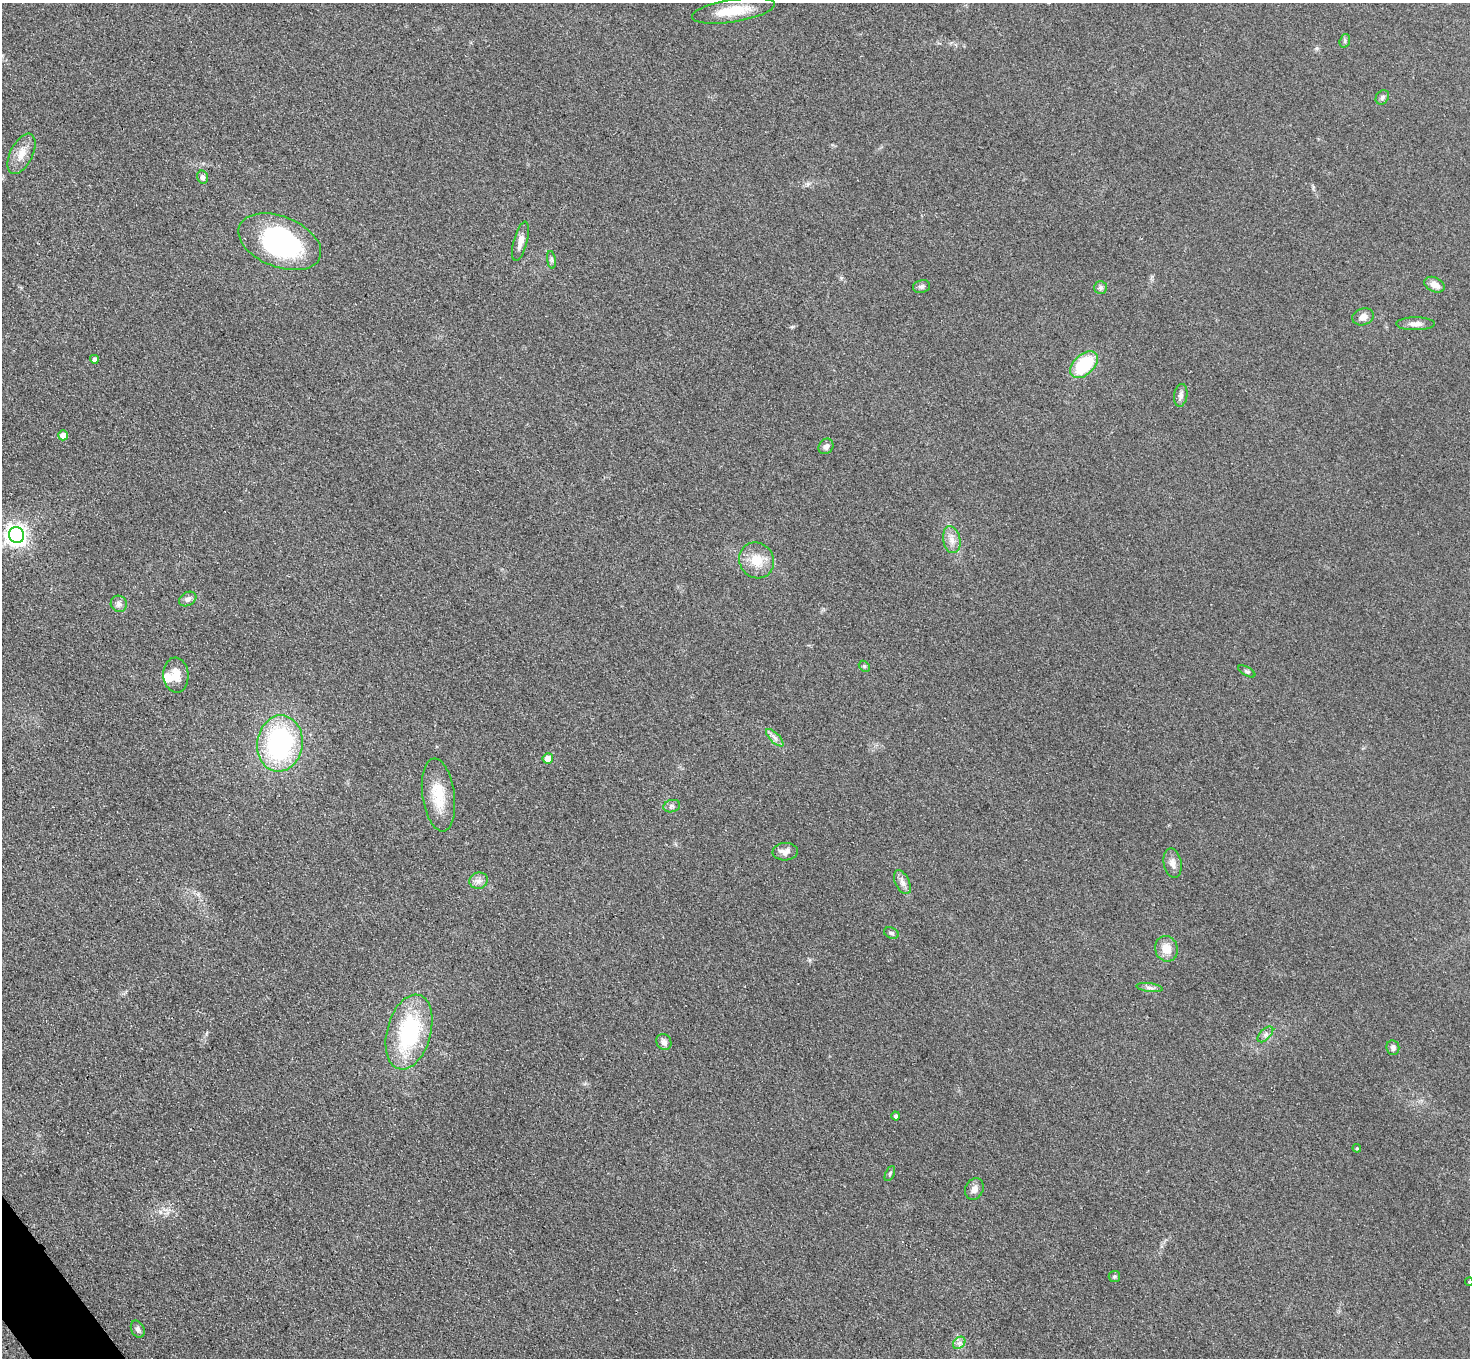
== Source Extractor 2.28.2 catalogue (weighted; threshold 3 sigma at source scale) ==
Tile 7 of 4 x 4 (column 3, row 2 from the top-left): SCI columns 2966-4433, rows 2893-4248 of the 5931 x 5925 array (HDU 1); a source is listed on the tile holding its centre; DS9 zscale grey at full resolution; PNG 1472 x 1360 px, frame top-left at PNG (2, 3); each listed source drawn as its Kron ellipse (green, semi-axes under 4 px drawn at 4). Shown black and unused: <1% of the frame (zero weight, under 3 of 4 exposures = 3% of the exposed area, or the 3 px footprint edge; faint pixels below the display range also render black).
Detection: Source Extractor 2.28.2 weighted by HDU 2 'WHT'; one run over the whole footprint, this tile lists its part. Background 0.147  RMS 0.012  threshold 0.054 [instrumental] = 3 sigma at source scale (4.5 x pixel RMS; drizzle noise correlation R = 1.50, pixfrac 1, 0.05/0.05 arcsec/px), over >= 5 px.
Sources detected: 52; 2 inside a brighter object's white glare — neither listed nor drawn; the other 50 listed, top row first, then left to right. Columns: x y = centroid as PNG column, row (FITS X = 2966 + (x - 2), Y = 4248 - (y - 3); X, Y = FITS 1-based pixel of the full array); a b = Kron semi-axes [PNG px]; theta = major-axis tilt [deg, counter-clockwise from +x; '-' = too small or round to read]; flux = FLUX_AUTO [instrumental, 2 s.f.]
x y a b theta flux
733 11 42 11 9 36
1345 41 7 5 71 2.3
1382 97 8 6 53 2.9
21 154 22 11 63 16
203 177 6 5 - 4.6
520 241 20 7 75 8.9
280 242 43 25 -22 190
551 260 9 4 -82 2.5
1434 285 11 7 -25 9.7
921 286 9 6 14 3.7
1100 287 6 6 - 3.1
1363 317 11 8 16 7.3
1415 324 19 6 0 7
94 359 4 4 - 4.4
1084 365 16 10 44 64
1181 395 11 6 82 4.8
63 435 5 4 - 10
826 446 8 6 52 4.7
16 535 8 7 - 700
952 540 13 8 -79 9.1
757 560 18 17 - 24
188 599 9 6 31 4.6
119 604 8 8 - 4.6
864 666 6 4 -45 1.9
1247 671 9 4 -29 2.3
176 675 17 12 -86 17
775 738 11 4 -45 5
280 743 28 22 81 190
548 758 5 5 - 13
438 795 37 16 -82 36
672 806 8 6 16 3.4
785 852 13 8 3 7.4
1173 863 15 9 -80 7.7
479 881 9 8 - 5.9
902 882 13 7 -64 6.5
891 933 8 5 -24 3
1166 949 13 11 -71 15
1150 988 13 4 -7 4.2
409 1032 38 22 75 120
1265 1034 10 5 45 4
664 1042 8 7 - 5.2
1393 1048 8 6 -82 4.1
896 1116 4 4 - 2.9
1357 1148 4 4 - 1.5
890 1173 8 4 64 1.9
974 1189 11 9 63 7.1
1114 1277 6 5 - 1.9
1469 1282 4 4 - 1.3
138 1329 9 6 -63 3.8
959 1343 7 5 44 3.5
Isophote crosses this tile's border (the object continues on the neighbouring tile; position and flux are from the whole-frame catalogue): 1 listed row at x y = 1469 1282